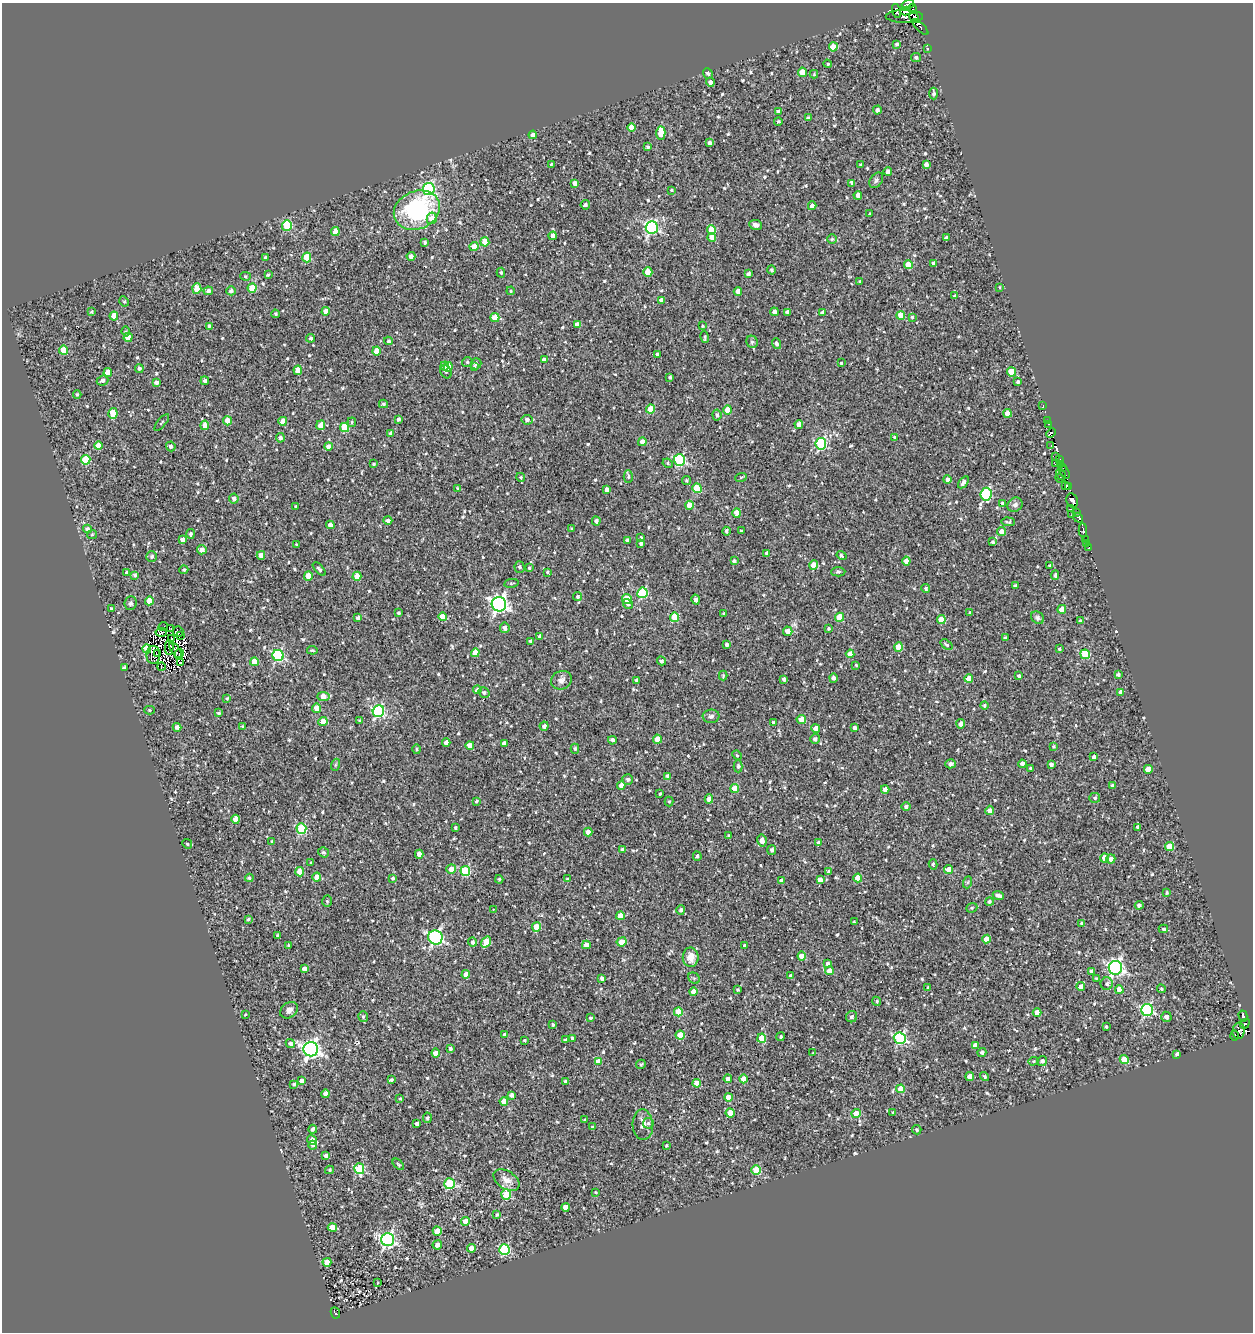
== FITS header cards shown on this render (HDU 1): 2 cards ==
NAXIS1  =                 1251
NAXIS2  =                 1330

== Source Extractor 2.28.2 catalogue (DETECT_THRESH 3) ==
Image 1251 x 1330 px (HDU 1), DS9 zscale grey, 1 PNG px = 1 image px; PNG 1255 x 1334 px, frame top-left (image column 1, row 1330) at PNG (2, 3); each listed source drawn as its Kron ellipse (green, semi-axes under 4 px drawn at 4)
Background 0.668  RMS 0.66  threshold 1.99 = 3 sigma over >= 5 px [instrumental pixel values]
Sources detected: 742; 14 with non-positive FLUX_AUTO (blend fragments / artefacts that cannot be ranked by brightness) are neither listed nor drawn; of the other 728, the 500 brightest by FLUX_AUTO listed and drawn (228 fainter detections omitted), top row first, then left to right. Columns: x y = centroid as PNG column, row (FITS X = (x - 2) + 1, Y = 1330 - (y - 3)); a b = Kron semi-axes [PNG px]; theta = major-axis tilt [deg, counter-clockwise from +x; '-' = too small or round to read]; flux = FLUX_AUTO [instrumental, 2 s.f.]
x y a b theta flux
908 4 6 3 14 1900
912 9 5 4 - 2600
896 11 7 3 -75 340
906 11 5 3 - 610
904 16 18 6 -1 2300
914 17 6 4 -56 230
920 27 10 4 -47 460
897 44 4 4 - 73
833 47 4 4 - 580
928 49 3 3 - 52
916 58 5 4 - 99
827 64 4 3 - 51
802 72 4 4 - 610
708 73 5 4 - 100
814 74 4 4 - 51
710 82 4 4 - 160
933 93 6 3 -86 110
877 110 4 4 - 150
778 112 4 4 - 190
808 118 3 3 - 76
778 121 4 3 - 61
631 127 4 4 - 550
661 133 7 4 -87 1100
533 135 4 4 - 270
709 143 4 3 - 160
647 147 4 4 - 71
926 164 4 4 - 180
551 165 3 3 - 50
861 165 4 3 - 66
888 172 4 4 - 260
876 180 8 6 56 110
575 183 4 4 - 190
852 183 4 3 - 140
429 189 6 6 - 3700
672 190 3 3 - 54
858 195 4 4 - 230
585 205 4 4 - 110
812 206 4 4 - 200
417 210 24 19 23 5200
870 214 3 2 - 57
432 218 6 5 - 540
287 225 5 5 - 2200
756 225 6 5 - 190
652 227 6 6 - 7300
711 230 4 4 - 660
335 231 4 4 - 780
553 236 4 4 - 350
712 237 4 4 - 380
946 238 4 3 - 150
832 239 4 4 - 58
425 242 4 3 - 78
485 242 4 4 - 740
474 247 4 4 - 470
411 256 4 4 - 200
307 257 5 4 - 1400
265 258 4 4 - 73
933 263 3 3 - 140
908 264 4 4 - 890
771 270 4 4 - 71
648 272 5 4 - 780
501 273 5 4 - 69
748 274 4 3 - 140
268 275 3 3 - 59
245 276 5 4 - 59
860 281 3 3 - 56
1000 287 4 3 - 55
197 288 5 4 - 670
252 288 4 4 - 910
208 291 5 4 - 140
231 291 5 4 - 130
511 291 4 4 - 65
738 291 4 4 - 360
954 296 4 4 - 53
661 300 4 3 - 140
124 301 5 4 - 82
326 311 4 4 - 410
92 312 4 3 - 61
774 312 4 4 - 210
787 312 4 3 - 89
822 312 4 4 - 100
275 314 4 4 - 79
901 315 4 4 - 820
114 316 4 4 - 610
912 317 3 3 - 72
495 318 4 4 - 750
577 325 4 4 - 260
209 326 4 3 - 75
703 326 3 2 - 51
126 332 5 4 - 60
128 337 4 4 - 640
704 337 6 4 -78 77
311 338 4 4 - 100
389 341 4 4 - 70
752 342 6 5 - 120
776 344 5 4 - 100
63 350 4 4 - 970
377 351 4 4 - 600
657 354 3 3 - 56
544 360 4 4 - 280
467 362 5 4 - 69
841 363 3 3 - 55
476 364 6 5 - 110
444 366 4 4 - 390
448 367 4 4 - 670
474 367 4 3 - 68
139 368 4 4 - 100
298 370 5 4 - 530
108 372 4 4 - 610
446 372 7 5 -62 72
1012 372 4 4 - 1200
670 377 3 3 - 79
102 381 6 5 - 130
205 381 4 4 - 110
156 382 4 4 - 170
1018 382 4 3 - 72
77 395 4 3 - 70
383 404 4 3 - 70
1043 405 4 2 - 58
651 409 4 4 - 710
728 410 4 4 - 620
113 413 5 4 - 1300
1008 413 4 4 - 550
717 415 5 4 - 100
398 419 3 3 - 120
527 420 5 5 - 150
227 421 4 4 - 580
283 421 4 4 - 580
1047 421 3 2 - 60
162 422 10 3 50 58
352 422 4 4 - 59
799 424 4 4 - 560
1048 424 3 2 - 92
205 425 5 4 - 380
321 425 5 4 - 340
344 428 5 4 - 1600
391 433 4 3 - 200
1051 433 5 3 - 820
280 438 5 4 - 98
895 438 4 4 - 110
642 442 4 4 - 270
821 444 6 5 - 4200
98 446 4 4 - 550
171 446 5 4 - 110
328 446 4 4 - 200
1051 446 3 2 - 59
1055 456 3 3 - 200
86 460 5 4 - 1600
679 460 6 5 - 4200
1060 460 3 3 - 67
668 463 5 4 - 61
373 464 3 3 - 62
1056 464 3 2 - 150
1060 465 3 2 - 71
1063 468 4 2 - 180
1064 472 8 4 -58 55
1061 475 6 2 -58 170
521 477 4 4 - 52
628 477 6 4 90 71
741 477 6 3 19 52
1060 478 5 3 - 190
947 480 4 4 - 210
687 481 4 4 - 66
963 482 7 4 53 150
1065 486 4 3 - 560
1069 486 3 2 - 240
458 488 4 3 - 57
697 488 5 4 - 1500
607 490 4 4 - 350
986 494 6 5 - 3600
234 499 5 5 - 190
1072 501 7 5 -70 2000
1002 503 4 3 - 67
689 505 4 4 - 710
1015 505 8 6 36 160
296 507 3 3 - 91
1070 509 3 2 - 190
1076 512 4 3 - 720
737 513 4 4 - 710
1071 515 3 2 - 120
1078 518 5 4 - 1200
388 520 4 4 - 130
596 521 4 4 - 160
1008 522 7 4 -2 76
330 525 4 4 - 350
87 529 4 4 - 110
572 529 3 3 - 67
1083 530 7 4 -89 330
726 531 4 3 - 110
741 531 3 3 - 57
1001 532 4 4 - 440
92 534 5 4 - 53
190 534 5 4 - 99
641 537 3 3 - 53
1085 539 3 2 - 550
182 540 4 4 - 230
627 540 4 3 - 130
993 542 3 3 - 76
641 543 4 3 - 110
1086 543 3 2 - 54
297 545 3 3 - 55
1089 548 3 3 - 180
202 550 5 5 - 230
767 553 4 4 - 130
261 555 4 4 - 330
842 556 5 3 - 120
152 557 5 5 - 110
734 561 4 4 - 110
906 561 4 4 - 340
814 565 4 4 - 530
1050 566 4 3 - 100
520 567 5 5 - 100
529 568 4 3 - 73
319 569 8 3 -46 82
184 570 4 4 - 66
547 572 4 3 - 52
838 572 7 4 1 74
127 573 4 4 - 99
135 575 4 4 - 93
1055 575 5 4 - 100
308 576 4 4 - 670
357 576 4 4 - 730
512 583 7 3 9 50
1015 586 4 3 - 96
926 589 4 4 - 100
642 593 5 5 - 2600
577 596 4 4 - 120
627 599 5 4 - 1000
696 600 5 4 - 180
149 601 4 4 - 590
131 603 7 6 - 120
499 604 7 7 - 14000
628 604 5 4 - 120
111 609 3 3 - 73
1062 609 4 4 - 610
398 613 3 3 - 94
970 613 4 3 - 67
724 614 3 3 - 90
442 617 4 4 - 750
675 617 5 4 - 1400
839 617 4 4 - 1000
358 618 4 4 - 140
1038 618 7 5 -47 100
941 619 4 4 - 820
1080 621 4 3 - 57
163 627 5 2 - 130
505 628 5 4 - 160
170 629 3 2 - 59
828 629 3 3 - 78
178 631 6 5 - 75
788 631 4 4 - 330
161 632 5 3 - 210
181 635 2 2 - 51
539 637 3 3 - 72
172 638 4 3 - 58
1005 638 3 3 - 88
530 641 3 3 - 76
726 645 3 3 - 110
946 645 7 4 -37 84
169 647 7 4 -90 150
899 647 5 4 - 600
147 649 4 3 - 1300
1059 649 3 3 - 70
176 650 9 4 -56 98
312 650 5 2 - 53
475 653 4 4 - 560
157 654 3 3 - 100
179 654 5 2 - 53
850 654 4 4 - 510
1085 654 5 4 - 1900
153 655 9 6 88 230
278 655 5 5 - 4800
661 661 4 4 - 140
180 662 3 2 - 67
254 662 4 4 - 680
856 665 4 4 - 51
161 666 4 2 - 68
124 667 3 3 - 65
723 675 5 4 - 51
1118 675 3 3 - 120
1019 676 3 3 - 80
833 678 5 4 - 130
784 679 4 3 - 140
969 679 4 4 - 650
561 680 10 9 - 220
636 680 3 3 - 54
477 690 4 4 - 180
484 692 5 5 - 100
1121 692 4 4 - 250
323 696 6 4 -6 630
227 698 4 3 - 56
984 705 4 4 - 67
316 708 4 4 - 480
150 710 5 4 - 60
378 711 6 5 - 5700
219 713 4 3 - 62
711 716 8 6 3 140
801 719 5 4 - 800
359 721 4 3 - 61
323 722 4 4 - 870
773 722 3 3 - 83
961 724 4 4 - 210
243 726 4 4 - 64
544 726 4 4 - 140
177 727 4 4 - 180
816 728 4 4 - 340
854 728 4 4 - 170
657 739 4 4 - 750
815 739 5 4 - 130
612 740 4 3 - 130
446 742 4 4 - 250
504 743 4 4 - 170
470 745 4 4 - 300
1053 747 4 4 - 68
416 749 5 3 - 50
575 749 5 4 - 67
737 755 5 4 - 53
1094 757 4 3 - 130
950 764 5 4 - 190
1022 764 4 4 - 200
335 765 6 4 71 57
1051 765 4 4 - 180
738 766 6 4 -90 83
1031 768 3 3 - 93
1148 769 4 4 - 660
668 776 4 3 - 200
628 779 5 5 - 120
621 785 4 4 - 310
1112 785 4 4 - 85
735 788 4 4 - 840
885 790 4 4 - 360
660 794 3 3 - 67
1095 798 5 5 - 73
709 799 4 4 - 320
476 801 3 3 - 72
669 802 5 4 - 50
906 807 4 4 - 110
990 810 4 4 - 240
236 819 4 4 - 580
1138 827 4 3 - 100
301 828 5 5 - 2500
455 828 3 3 - 55
588 832 4 4 - 290
729 835 3 3 - 68
272 841 3 3 - 50
762 841 6 4 -77 280
819 843 4 4 - 260
187 844 5 4 - 60
1169 846 4 4 - 820
622 849 4 3 - 100
772 850 5 4 - 110
323 852 5 4 - 80
419 854 4 4 - 450
697 856 5 3 - 73
1105 858 4 4 - 620
1111 859 4 4 - 300
311 863 3 2 - 54
933 864 5 4 - 63
451 869 5 4 - 510
949 870 4 4 - 620
465 871 5 5 - 2300
829 871 3 3 - 85
300 872 4 4 - 780
317 877 4 4 - 370
249 878 4 4 - 66
393 878 4 4 - 87
858 878 4 4 - 730
499 879 4 3 - 62
568 879 4 3 - 52
820 880 4 4 - 280
781 881 4 4 - 230
968 882 6 4 71 57
1167 893 4 3 - 58
998 895 6 3 -24 150
327 901 5 4 - 60
989 902 4 4 - 89
1139 905 4 4 - 110
972 908 6 4 22 63
493 909 3 2 - 58
681 910 5 4 - 100
620 916 4 4 - 530
248 919 4 4 - 80
854 922 3 3 - 50
1082 923 3 3 - 96
536 927 5 4 - 750
1163 929 4 4 - 66
278 936 4 3 - 75
435 937 7 7 - 7700
987 939 4 4 - 550
473 942 4 4 - 130
486 942 6 4 55 1500
622 942 5 4 - 650
289 945 3 3 - 52
586 945 4 4 - 440
745 946 3 3 - 110
802 956 4 4 - 550
691 957 10 8 -89 460
828 964 4 3 - 130
1115 968 7 6 - 12000
304 969 4 4 - 220
829 971 4 4 - 490
1091 971 4 3 - 120
466 974 4 4 - 380
791 976 4 4 - 150
602 978 4 4 - 180
694 978 6 5 - 73
1096 978 4 3 - 61
1107 984 6 6 - 130
1081 986 4 4 - 300
928 987 3 3 - 62
1161 989 4 3 - 62
738 990 3 3 - 64
1119 990 4 4 - 380
693 992 4 4 - 360
877 1001 4 4 - 87
289 1010 10 7 38 200
1147 1010 6 6 - 6300
678 1012 4 4 - 1200
1037 1013 4 4 - 640
245 1015 3 2 - 52
363 1016 5 5 - 94
1243 1016 5 3 - 260
852 1017 6 5 - 110
1166 1017 5 5 - 180
590 1018 4 3 - 81
1245 1024 5 3 - 280
553 1025 4 3 - 64
1106 1027 4 3 - 65
1239 1031 8 6 85 400
504 1035 4 4 - 120
680 1035 4 4 - 1000
1235 1035 5 2 - 120
780 1037 4 4 - 65
572 1038 4 3 - 89
762 1038 4 4 - 1200
900 1038 6 5 - 5600
524 1040 3 3 - 69
565 1040 3 3 - 85
290 1043 4 4 - 120
975 1045 4 4 - 250
450 1048 3 3 - 110
311 1049 7 7 - 15000
982 1052 4 4 - 110
436 1053 4 4 - 590
813 1053 3 3 - 55
1177 1054 4 3 - 86
1124 1060 4 4 - 940
598 1061 4 4 - 490
1033 1061 5 4 - 59
1042 1061 5 4 - 140
641 1064 5 4 - 86
984 1076 5 4 - 59
970 1077 4 4 - 460
728 1079 4 4 - 170
744 1079 4 4 - 660
391 1080 4 3 - 110
302 1081 4 3 - 200
565 1081 3 3 - 59
697 1083 4 4 - 870
294 1084 3 3 - 96
901 1089 4 4 - 690
325 1094 4 4 - 150
511 1095 4 4 - 150
728 1097 4 4 - 510
400 1099 4 3 - 60
504 1101 4 4 - 560
893 1112 4 4 - 61
730 1113 4 4 - 760
856 1113 4 4 - 550
427 1118 5 4 - 99
585 1120 4 3 - 51
648 1123 5 5 - 79
417 1124 4 4 - 200
643 1125 15 10 -86 340
592 1127 4 3 - 52
313 1129 4 4 - 140
917 1130 5 4 - 82
312 1140 5 4 - 470
313 1145 4 4 - 88
666 1146 3 3 - 57
326 1156 4 3 - 160
398 1164 7 3 -45 51
359 1169 5 5 - 2900
330 1170 5 4 - 85
756 1170 5 4 - 1600
506 1180 14 9 -33 350
449 1184 5 5 - 2700
596 1192 3 3 - 59
506 1195 5 4 - 1400
566 1207 4 4 - 340
497 1214 4 3 - 70
466 1221 4 4 - 610
332 1227 4 4 - 540
437 1231 4 4 - 1100
388 1239 6 6 - 10000
437 1245 5 4 - 220
471 1248 4 4 - 460
504 1250 5 5 - 3700
327 1262 4 4 - 530
378 1283 3 2 - 50
335 1313 6 4 -66 370
At the frame edge (FLAGS 8, measured only in part): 1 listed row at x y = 908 4
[228 fainter detections neither listed nor drawn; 14 non-positive-flux detections neither listed nor drawn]